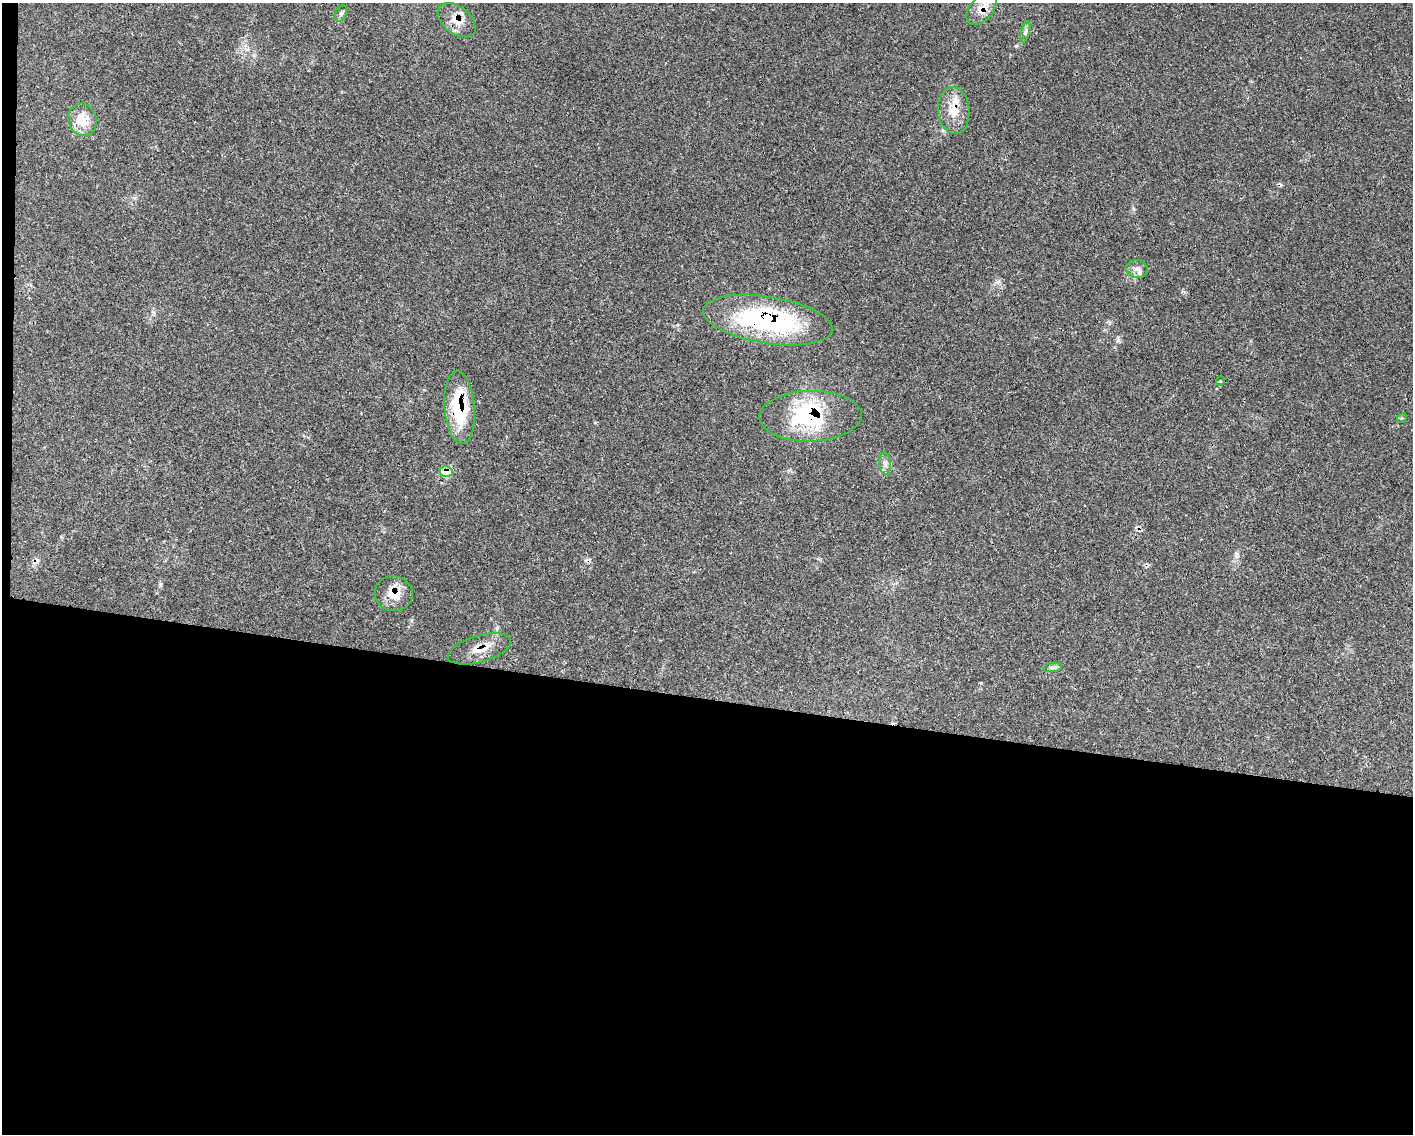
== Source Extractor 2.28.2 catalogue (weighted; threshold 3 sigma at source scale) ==
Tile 10 of 3 x 4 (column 1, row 4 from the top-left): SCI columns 219-1629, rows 3-1134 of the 4559 x 4536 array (HDU 1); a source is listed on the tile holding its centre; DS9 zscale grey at full resolution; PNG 1415 x 1136 px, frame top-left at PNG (2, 3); each listed source drawn as its Kron ellipse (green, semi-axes under 4 px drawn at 4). Shown black and unused: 39% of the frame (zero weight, under 3 of 4 exposures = <1% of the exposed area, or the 3 px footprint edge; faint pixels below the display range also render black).
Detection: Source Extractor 2.28.2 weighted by HDU 2 'WHT'; one run over the whole footprint, this tile lists its part. Background 0.0832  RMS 0.004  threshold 0.0178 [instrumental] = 3 sigma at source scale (4.5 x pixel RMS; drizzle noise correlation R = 1.50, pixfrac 1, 0.05/0.05 arcsec/px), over >= 5 px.
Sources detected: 22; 1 inside a brighter object's white glare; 3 cosmic-ray / hot-pixel residue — neither listed nor drawn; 1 inside a brighter listed object's ellipse — not listed separately; the other 17 listed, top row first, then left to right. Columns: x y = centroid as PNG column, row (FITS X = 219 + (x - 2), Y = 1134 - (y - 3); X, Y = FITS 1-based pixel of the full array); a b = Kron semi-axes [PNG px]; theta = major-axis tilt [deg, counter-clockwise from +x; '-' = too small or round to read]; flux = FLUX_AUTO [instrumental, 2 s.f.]
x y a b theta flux
981 9 18 11 48 5.9
341 14 8 5 63 1
457 20 22 13 -38 5.7
1025 32 11 3 75 1
954 110 23 16 -86 7.7
82 120 16 14 -73 7.6
1137 269 11 8 -10 2.2
768 320 65 23 -9 65
1220 381 5 3 - 0.32
459 408 36 15 -85 24
810 416 51 25 1 35
1402 418 5 4 - 0.47
885 464 11 5 -85 1.6
446 472 6 5 - 9.5
394 593 19 17 -9 7.3
479 649 33 13 16 6.9
1053 668 9 4 8 0.97
Overlapping masked pixels (flux is a lower limit): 9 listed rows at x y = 981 9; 457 20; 954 110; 768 320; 459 408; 810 416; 446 472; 394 593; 479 649
Unlisted compact peaks at least as high as the median listed source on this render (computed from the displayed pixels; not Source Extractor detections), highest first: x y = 1236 556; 160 585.